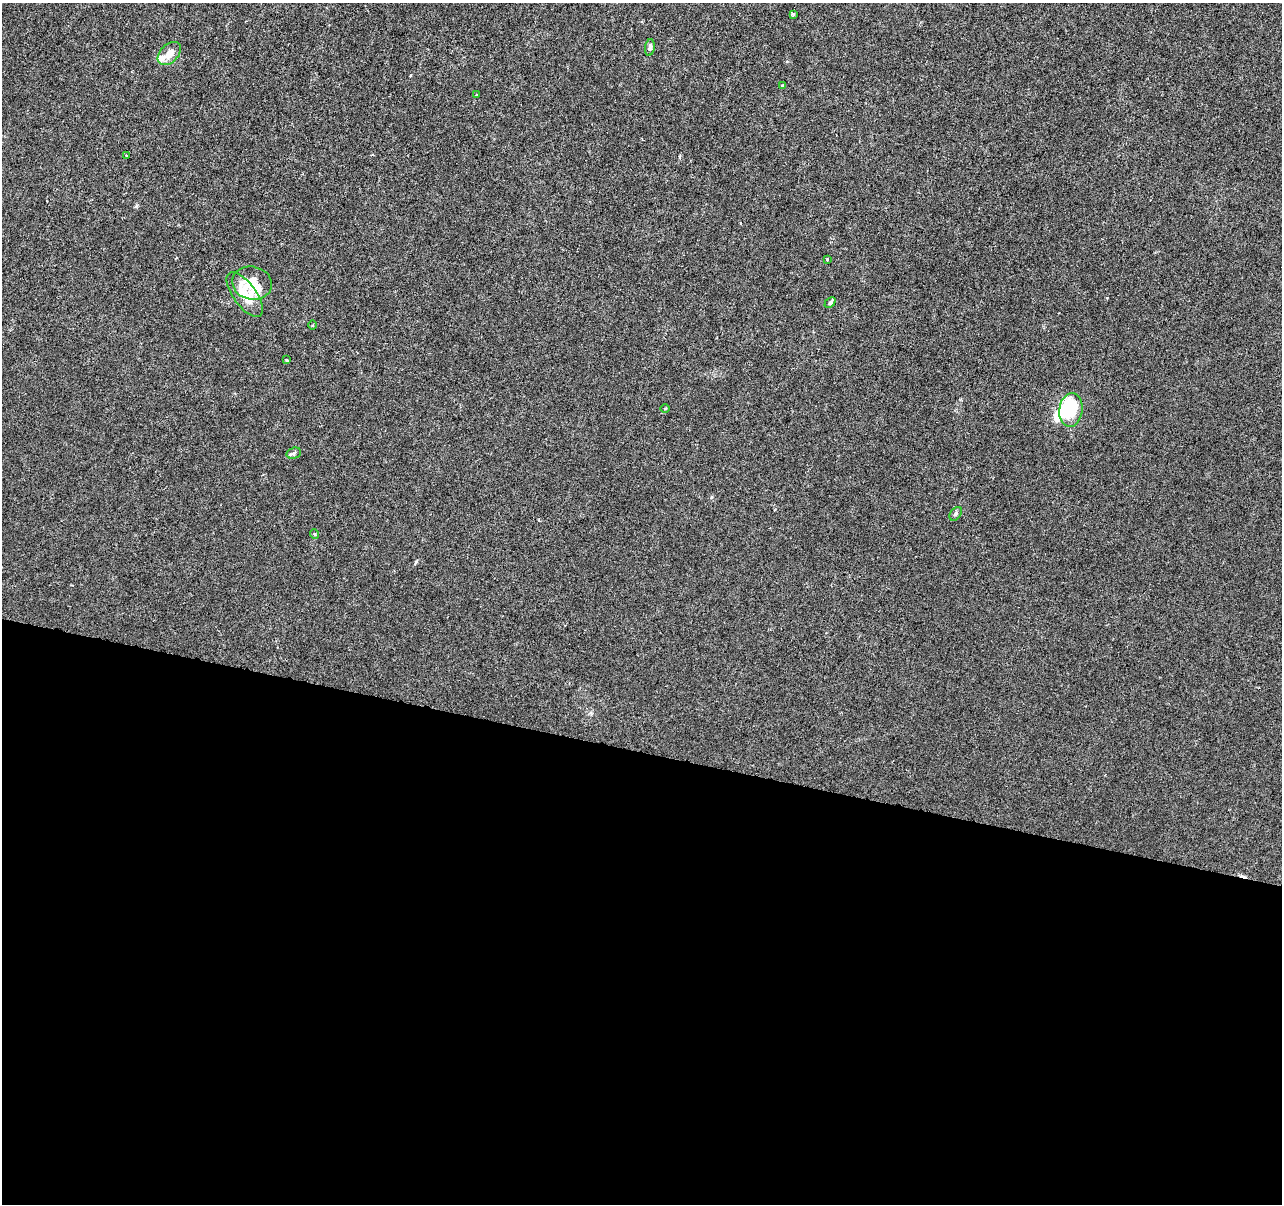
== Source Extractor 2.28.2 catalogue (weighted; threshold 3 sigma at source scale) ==
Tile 14 of 4 x 4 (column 2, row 4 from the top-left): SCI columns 1281-2560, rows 222-1423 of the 5128 x 5312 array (HDU 1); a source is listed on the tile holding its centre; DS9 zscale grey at full resolution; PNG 1284 x 1206 px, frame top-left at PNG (2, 3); each listed source drawn as its Kron ellipse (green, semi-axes under 4 px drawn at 4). Shown black and unused: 38% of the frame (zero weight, under 3 of 6 exposures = <1% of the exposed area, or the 3 px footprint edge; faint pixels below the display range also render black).
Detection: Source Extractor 2.28.2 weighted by HDU 2 'WHT'; one run over the whole footprint, this tile lists its part. Background -4.65e-06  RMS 0.0013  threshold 0.00516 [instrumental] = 3 sigma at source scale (4.09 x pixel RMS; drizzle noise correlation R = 1.36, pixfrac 0.8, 0.0396/0.0396 arcsec/px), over >= 5 px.
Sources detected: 22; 2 inside a brighter object's white glare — neither listed nor drawn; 3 inside a brighter listed object's ellipse — not listed separately; the other 17 listed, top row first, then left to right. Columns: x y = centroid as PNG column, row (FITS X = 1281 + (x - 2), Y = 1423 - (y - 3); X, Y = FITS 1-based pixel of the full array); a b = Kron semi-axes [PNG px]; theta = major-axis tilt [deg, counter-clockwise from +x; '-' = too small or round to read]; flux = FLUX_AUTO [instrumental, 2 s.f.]
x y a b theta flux
793 14 4 3 - 0.19
650 47 8 5 82 0.33
169 53 14 9 45 1.1
782 86 4 4 - 0.18
476 95 3 3 - 0.18
127 155 3 3 - 0.19
827 259 2 2 - 0.11
252 283 20 16 -13 2.6
245 295 26 11 -54 2.8
830 303 6 4 42 0.28
312 325 4 3 - 0.1
287 360 3 3 - 0.2
665 409 5 3 - 0.12
1071 410 17 11 83 6.5
294 453 7 5 18 0.27
956 514 8 5 53 0.22
314 534 5 3 - 0.12